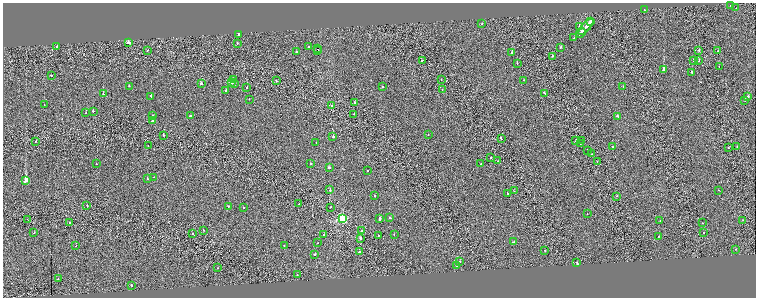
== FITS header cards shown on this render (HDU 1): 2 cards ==
NAXIS1  =                 1507
NAXIS2  =                  591

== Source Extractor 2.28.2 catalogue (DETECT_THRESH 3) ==
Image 1507 x 591 px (HDU 1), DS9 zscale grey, zoomed out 1/2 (1 PNG px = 2 x 2 image px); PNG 758 x 300 px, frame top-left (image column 2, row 590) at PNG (3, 3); each listed source drawn as its Kron ellipse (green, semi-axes under 4 px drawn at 4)
Background 0.00274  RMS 0.099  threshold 0.297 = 3 sigma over >= 5 px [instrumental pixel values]
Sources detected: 138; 7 cannot appear on this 1/2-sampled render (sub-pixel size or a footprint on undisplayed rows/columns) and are neither listed nor drawn; the other 131 listed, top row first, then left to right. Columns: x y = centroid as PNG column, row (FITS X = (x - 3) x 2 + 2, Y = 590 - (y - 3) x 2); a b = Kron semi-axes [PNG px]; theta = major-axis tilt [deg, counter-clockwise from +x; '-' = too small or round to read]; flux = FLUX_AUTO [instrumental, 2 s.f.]
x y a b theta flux
731 5 2 2 - 47
736 8 2 1 - 34
645 10 2 1 - 26
590 22 2 2 - 190
482 24 2 2 - 57
579 26 3 2 - 230
586 27 10 2 48 1100
581 33 5 2 - 700
238 34 2 2 - 120
574 38 2 2 - 88
128 43 4 2 - 170
237 43 2 1 - 39
57 47 2 2 - 79
308 47 2 2 - 30
560 47 2 2 - 48
317 49 2 1 - 29000
699 50 2 2 - 65
147 51 2 1 - 60
317 51 2 2 - 28000
718 51 2 2 - 47
296 52 2 2 - 130
512 53 2 2 - 340
552 56 2 1 - 43
422 60 2 2 - 96
693 60 2 2 - 57
699 61 2 1 - 68
517 63 2 2 - 38
719 67 2 1 - 23
663 70 2 2 - 780
691 72 2 2 - 88
51 75 2 1 - 42
441 79 2 2 - 32
234 80 2 2 - 89
524 80 2 2 - 72
276 81 2 2 - 85
232 82 2 2 - 540
201 83 3 2 - 140
235 84 2 2 - 58
129 86 2 2 - 59
383 86 2 2 - 29
247 87 2 2 - 150
623 87 2 1 - 42
442 89 2 2 - 33
226 90 2 2 - 71
545 93 3 2 - 270
103 94 2 2 - 340
151 96 2 2 - 100
748 96 2 2 - 380
249 99 2 2 - 24
745 100 2 2 - 110
355 102 2 2 - 78
44 104 2 1 - 33
332 106 2 2 - 100
93 111 2 2 - 150
86 113 2 2 - 50
354 114 2 1 - 26
152 116 2 2 - 57
190 116 2 2 - 130
617 116 2 2 - 110
153 121 3 2 - 130
428 134 2 1 - 8.2
163 135 2 1 - 36
333 137 2 2 - 390
501 138 3 1 - 340
582 140 2 1 - 120
35 141 2 1 - 150
576 141 2 2 - 110
316 143 2 1 - 24
580 144 2 1 - 31
148 145 2 1 - 21
613 147 2 1 - 100
737 147 2 1 - 45
728 148 2 2 - 87
587 150 2 1 - 50
592 154 2 1 - 58
491 157 2 1 - 110
498 161 2 1 - 39
597 161 2 1 - 78
311 163 2 1 - 67
96 164 2 1 - 40
481 164 2 2 - 38
329 168 2 2 - 380
368 170 2 1 - 64
154 177 2 1 - 35
147 179 2 2 - 66
26 181 3 2 - 3100
330 190 2 2 - 190
718 190 2 2 - 25
514 191 2 2 - 95
507 194 3 2 - 180
375 196 2 2 - 76
616 196 2 1 - 57
299 204 2 1 - 23
87 205 2 2 - 58
228 206 2 2 - 100
244 207 2 1 - 36
331 207 2 1 - 45
587 214 2 1 - 49
380 218 2 2 - 530
390 218 3 1 - 260
342 219 3 3 - 1200
28 220 3 1 - 150
743 220 2 1 - 36
660 221 2 2 - 50
69 222 2 1 - 76
703 223 2 2 - 52
203 230 2 2 - 51
362 231 2 2 - 150
34 233 2 2 - 58
193 233 2 2 - 29
704 233 2 1 - 92
394 234 2 2 - 62
324 235 2 2 - 160
378 236 2 1 - 32
659 236 2 2 - 51
361 238 2 2 - 360
513 242 3 1 - 250
317 243 2 1 - 38
284 245 2 2 - 38
76 246 2 1 - 25
736 249 2 1 - 42
545 250 2 1 - 94
359 252 2 2 - 130
315 254 2 1 - 170
460 261 2 2 - 130
577 263 3 2 - 150
457 266 3 2 - 120
218 268 2 2 - 49
297 275 2 2 - 75
58 279 2 2 - 87
131 285 2 2 - 68
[7 sub-pixel or undisplayed-footprint detections neither listed nor drawn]